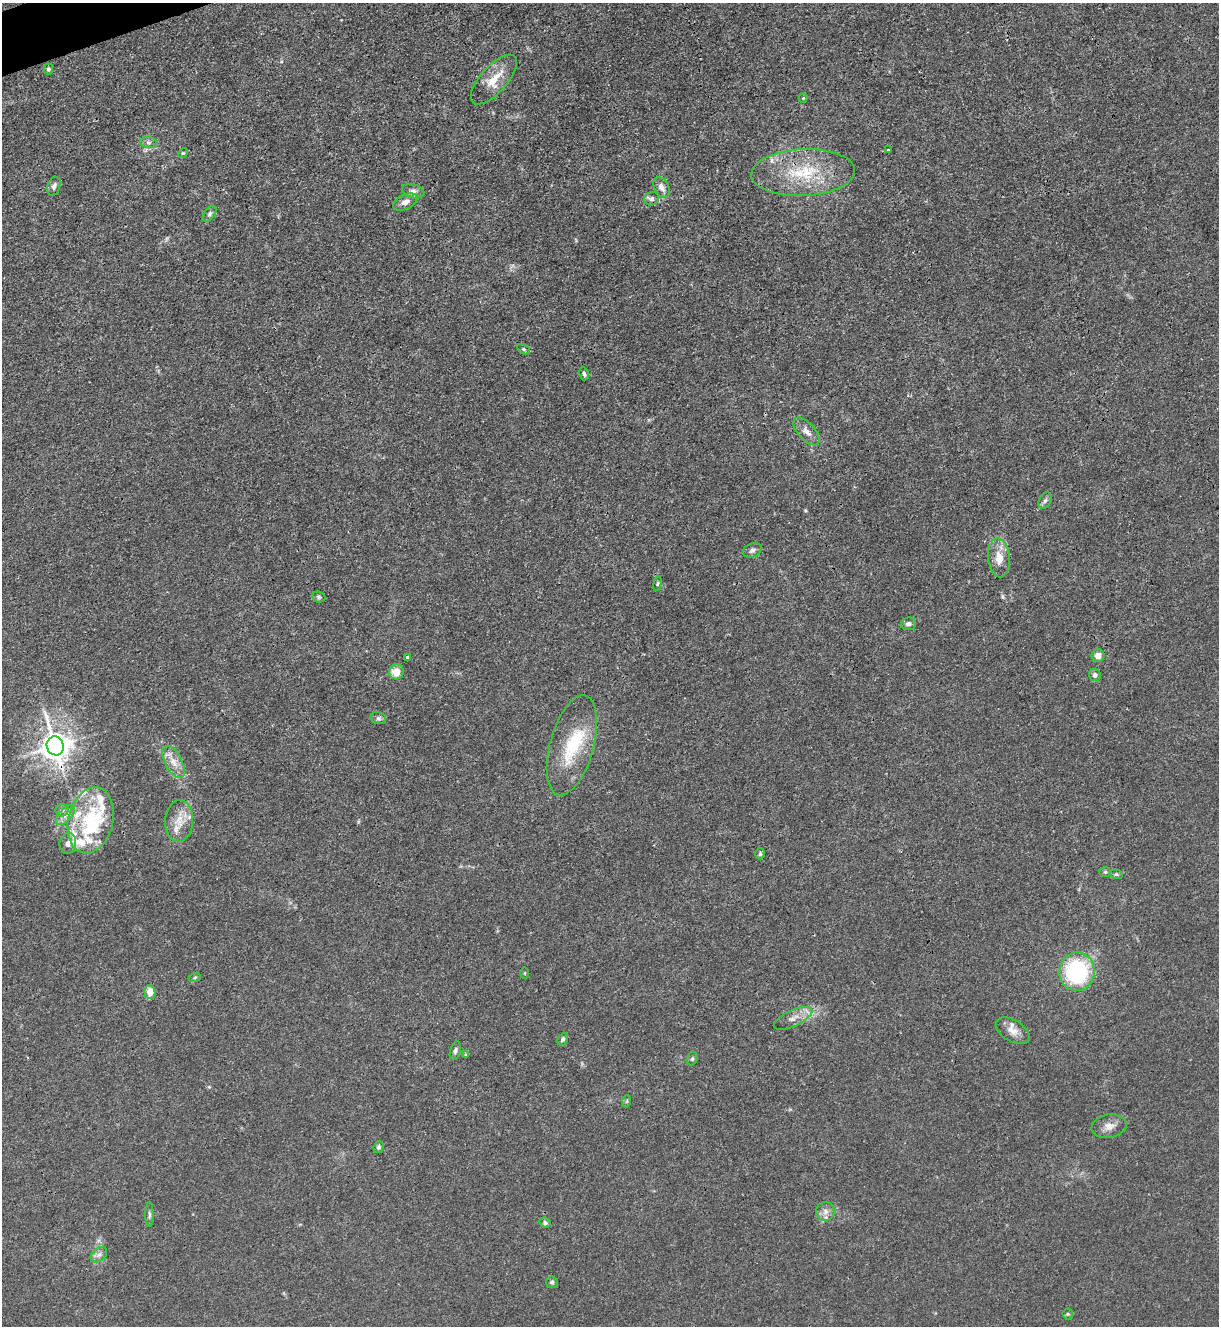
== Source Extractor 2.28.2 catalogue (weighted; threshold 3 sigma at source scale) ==
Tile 11 of 4 x 4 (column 3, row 3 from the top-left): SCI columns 2581-3797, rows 1329-2652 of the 5287 x 5305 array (HDU 1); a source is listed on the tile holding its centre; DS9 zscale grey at full resolution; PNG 1221 x 1328 px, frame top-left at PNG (2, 3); each listed source drawn as its Kron ellipse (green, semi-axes under 4 px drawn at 4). Shown black and unused: <1% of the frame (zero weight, under 3 of 4 exposures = <1% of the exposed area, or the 3 px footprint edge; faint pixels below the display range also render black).
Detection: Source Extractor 2.28.2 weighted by HDU 2 'WHT'; one run over the whole footprint, this tile lists its part. Background 0.0279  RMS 0.0026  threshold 0.0119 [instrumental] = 3 sigma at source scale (4.5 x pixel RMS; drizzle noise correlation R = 1.50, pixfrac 1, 0.05/0.05 arcsec/px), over >= 5 px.
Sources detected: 67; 2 inside a brighter object's white glare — neither listed nor drawn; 8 inside a brighter listed object's ellipse — not listed separately; the other 57 listed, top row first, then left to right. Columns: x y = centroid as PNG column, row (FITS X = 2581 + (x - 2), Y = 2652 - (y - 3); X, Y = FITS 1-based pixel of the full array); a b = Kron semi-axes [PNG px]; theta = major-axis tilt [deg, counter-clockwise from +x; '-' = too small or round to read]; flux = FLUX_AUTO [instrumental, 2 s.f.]
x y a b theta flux
48 69 5 4 - 0.63
494 80 31 13 48 5.8
803 98 4 4 - 0.23
148 142 8 5 -6 0.73
888 150 3 2 - 0.3
183 153 5 4 - 0.3
803 173 52 23 3 17
54 186 10 6 72 0.91
661 187 11 7 -61 1.7
413 191 11 7 -13 1.2
652 199 8 6 22 0.85
405 202 13 7 26 1.6
210 214 9 5 54 0.63
523 349 7 4 -27 0.48
584 374 7 4 -74 0.55
807 431 17 8 -47 2
1045 501 9 5 63 0.68
752 550 10 6 24 0.91
999 558 19 11 -85 3.9
658 584 7 3 80 0.38
319 597 7 5 -21 0.51
908 624 7 6 - 0.89
1098 656 6 6 - 2.3
407 658 4 3 - 0.42
396 672 7 7 - 3.4
1095 675 6 6 - 0.93
378 718 8 6 -13 0.67
572 745 51 22 75 15
55 746 9 8 - 360
174 762 17 8 -62 2.8
62 810 6 6 - 0.65
65 815 12 6 48 1.5
91 820 34 22 76 17
179 821 21 14 86 4.4
68 843 10 8 82 1.3
760 853 6 5 - 0.43
1105 872 6 5 - 0.39
1116 874 6 4 -15 0.41
1077 972 19 17 83 29
525 973 5 3 - 0.24
195 977 6 4 20 0.34
150 992 7 5 -84 2.8
793 1018 21 8 25 2.4
1013 1031 19 10 -31 2.6
563 1039 7 4 64 0.54
455 1051 9 5 74 0.79
466 1055 4 3 - 0.27
692 1059 7 5 73 0.48
627 1101 6 4 71 0.34
1109 1126 18 11 10 2.3
379 1147 6 5 - 0.69
825 1211 9 9 - 1.6
149 1215 12 4 90 0.66
545 1223 6 5 - 0.53
99 1255 9 6 38 0.95
552 1282 6 6 - 0.56
1068 1314 5 5 - 0.38
Overlapping masked pixels (flux is a lower limit): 2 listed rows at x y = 803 173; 55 746